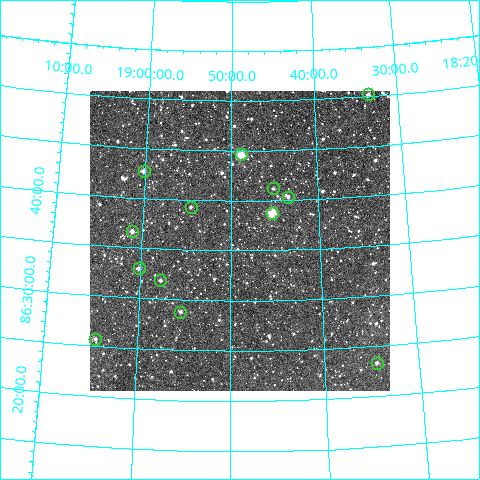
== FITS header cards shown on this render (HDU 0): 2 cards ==
NAXIS1  =                  300
NAXIS2  =                  300

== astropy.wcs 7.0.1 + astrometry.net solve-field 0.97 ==
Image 300 x 300 px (HDU 0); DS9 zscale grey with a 90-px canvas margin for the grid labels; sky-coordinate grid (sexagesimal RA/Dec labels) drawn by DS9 from the SOLVED WCS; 13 Tycho-2 reference stars matched to detected sources circled (green)
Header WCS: RA---TAN/DEC--TAN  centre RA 18:49:00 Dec +86:36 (282.25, +86.60 deg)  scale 6 arcsec/px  FOV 30.0' x 30.0'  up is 0 deg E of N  parity normal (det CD < 0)
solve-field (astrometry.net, Tycho-2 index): VERIFIED the header's WCS against the Tycho-2 star catalogue (13 matches, 0 conflicts) and refined it, rather than solving blind
Solved WCS: RA---TAN-SIP/DEC--TAN-SIP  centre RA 18:49:00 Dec +86:36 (282.25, +86.60 deg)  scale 6 arcsec/px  FOV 30.0' x 30.0'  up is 0 deg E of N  parity normal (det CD < 0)
The solver's refit moves the header's centre by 1.3 arcsec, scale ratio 1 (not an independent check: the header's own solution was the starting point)
Tycho-2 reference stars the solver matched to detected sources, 13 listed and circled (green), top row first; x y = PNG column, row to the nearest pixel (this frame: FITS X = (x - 90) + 1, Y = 300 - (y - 91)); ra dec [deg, ICRS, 3 dp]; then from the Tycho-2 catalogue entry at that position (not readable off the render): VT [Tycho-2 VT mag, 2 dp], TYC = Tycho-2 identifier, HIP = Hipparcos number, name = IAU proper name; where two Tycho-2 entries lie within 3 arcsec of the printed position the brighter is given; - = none
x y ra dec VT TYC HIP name
368 94 278.379 +86.837 10.91 4656-109-1 - -
241 154 282.216 +86.744 9.22 4656-201-1 - -
144 171 285.043 +86.712 11.39 4656-446-1 - -
273 188 281.283 +86.686 12.22 4656-30-1 - -
288 197 280.863 +86.672 11.48 4656-137-1 - -
191 207 283.651 +86.655 12.23 4656-147-1 - -
272 213 281.328 +86.646 9.44 4656-48-1 - -
132 231 285.288 +86.611 11.36 4656-161-1 - -
139 268 285.047 +86.550 11.41 4656-113-1 - -
160 280 284.433 +86.531 11.75 4656-235-1 - -
180 312 283.858 +86.480 12.13 4656-177-1 - -
95 339 286.113 +86.429 11.99 4656-202-1 - -
377 363 278.623 +86.389 11.90 4656-184-1 - -